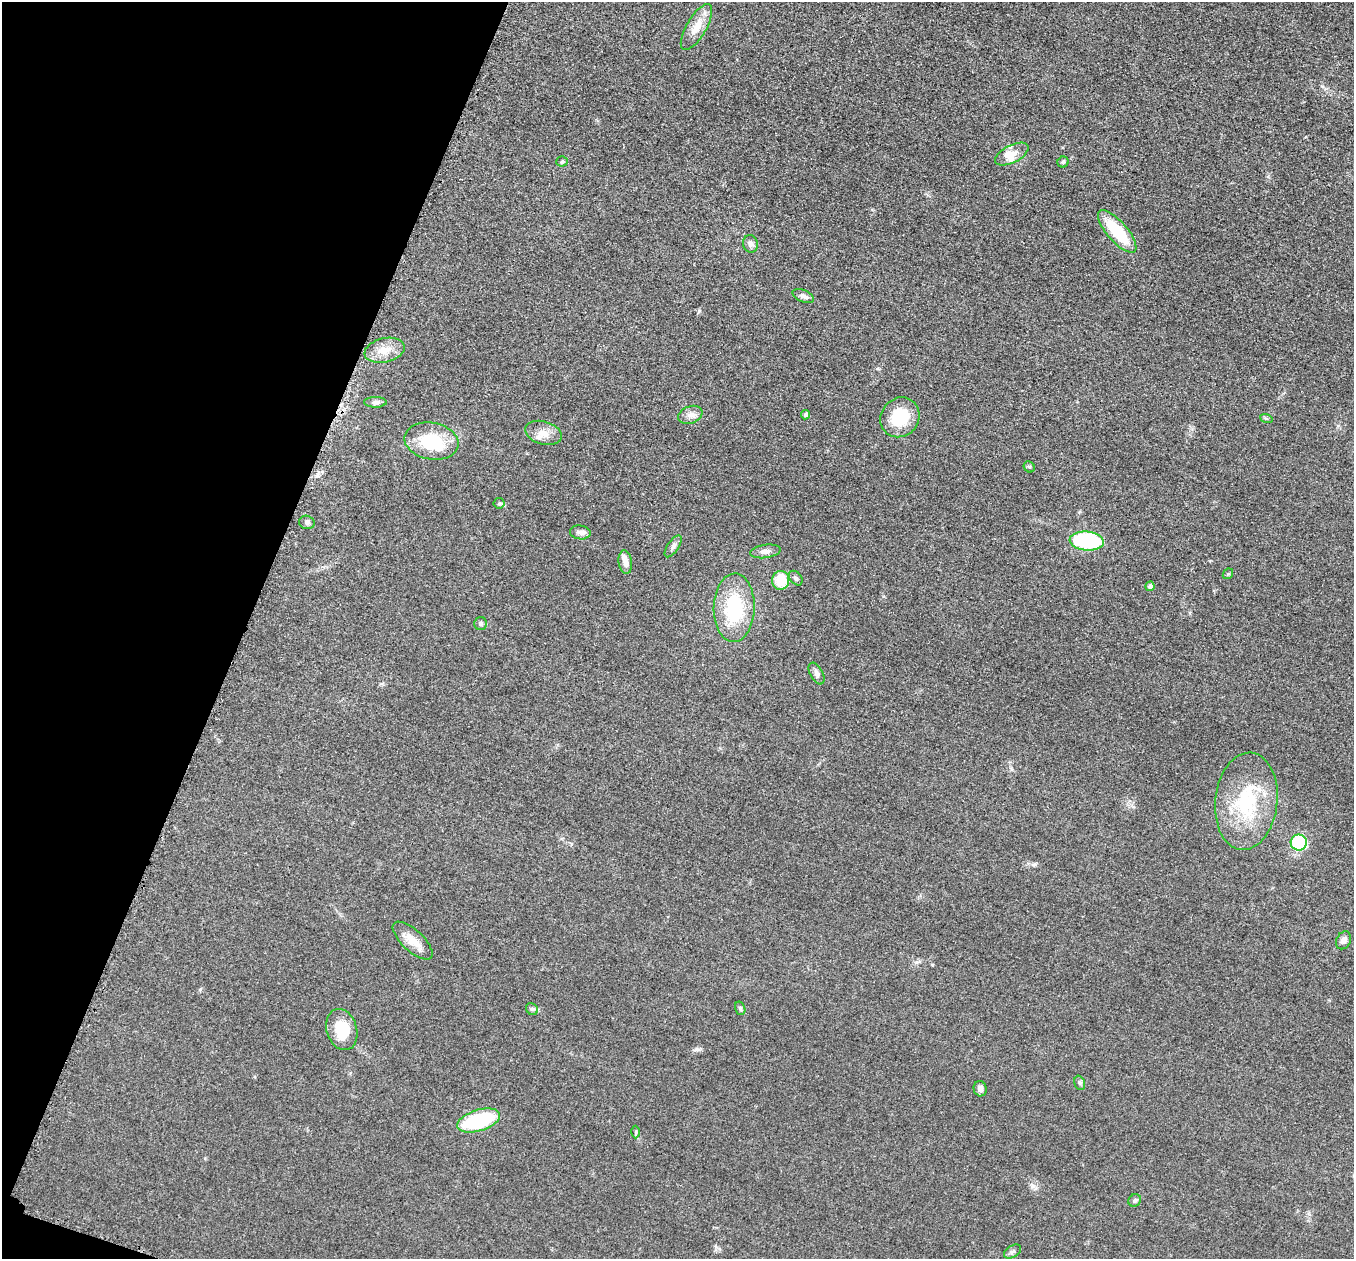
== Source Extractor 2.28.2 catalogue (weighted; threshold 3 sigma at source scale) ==
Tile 9 of 4 x 4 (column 1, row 3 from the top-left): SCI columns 33-1384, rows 1454-2710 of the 5457 x 5502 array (HDU 1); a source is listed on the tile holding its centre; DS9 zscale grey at full resolution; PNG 1356 x 1261 px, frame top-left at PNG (2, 2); each listed source drawn as its Kron ellipse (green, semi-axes under 4 px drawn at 4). Shown black and unused: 18% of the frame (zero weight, under 3 of 5 exposures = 3% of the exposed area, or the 3 px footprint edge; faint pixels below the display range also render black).
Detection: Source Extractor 2.28.2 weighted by HDU 2 'WHT'; one run over the whole footprint, this tile lists its part. Background 0.0534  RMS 0.006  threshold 0.027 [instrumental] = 3 sigma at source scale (4.5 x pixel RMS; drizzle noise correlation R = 1.50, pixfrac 1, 0.05/0.05 arcsec/px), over >= 5 px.
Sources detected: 49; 1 inside a brighter object's white glare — neither listed nor drawn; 5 inside a brighter listed object's ellipse — not listed separately; the other 43 listed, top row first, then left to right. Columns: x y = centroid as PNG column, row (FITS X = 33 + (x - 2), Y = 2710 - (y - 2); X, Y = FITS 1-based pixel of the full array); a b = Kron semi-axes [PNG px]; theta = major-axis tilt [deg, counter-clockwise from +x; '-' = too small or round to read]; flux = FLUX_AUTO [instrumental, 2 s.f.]
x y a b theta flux
696 27 26 10 60 8.8
1012 154 18 9 27 6
562 161 5 5 - 0.82
1063 162 5 5 - 0.88
1117 231 27 10 -49 26
751 244 9 7 -72 2.6
803 296 11 6 -23 2.2
385 350 20 12 13 8
375 402 11 5 -1 1.7
690 415 12 8 20 3.5
806 415 5 4 - 1.3
900 417 21 18 51 21
1266 418 6 4 -19 0.75
543 433 19 11 -16 6.5
431 441 27 18 -10 26
1029 467 6 5 - 0.98
499 503 5 5 - 0.9
307 522 8 6 -17 1.6
580 532 10 7 -7 2.4
1087 541 17 9 -6 56
673 546 13 5 55 2.2
765 551 15 6 8 2.9
625 562 12 6 -83 4.2
1228 574 6 4 43 0.78
796 578 8 5 -51 1.4
781 580 9 8 - 15
1150 586 5 4 - 2.1
734 608 34 20 88 39
481 623 6 6 - 1.2
817 674 12 6 -62 2.3
1246 801 49 31 84 44
1299 843 8 8 - 49
1344 940 9 7 65 2.6
413 941 25 10 -43 8.4
740 1008 7 5 -74 1.2
532 1009 6 5 - 1.3
342 1030 21 15 -73 17
1080 1083 7 5 -72 1.1
980 1089 8 6 -76 2.5
479 1120 22 10 17 43
636 1132 6 4 89 0.9
1135 1200 7 6 - 1.3
1013 1252 9 5 32 1.6
Unlisted compact peaks at least as high as the median listed source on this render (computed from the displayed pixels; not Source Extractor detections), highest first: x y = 699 311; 697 1049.